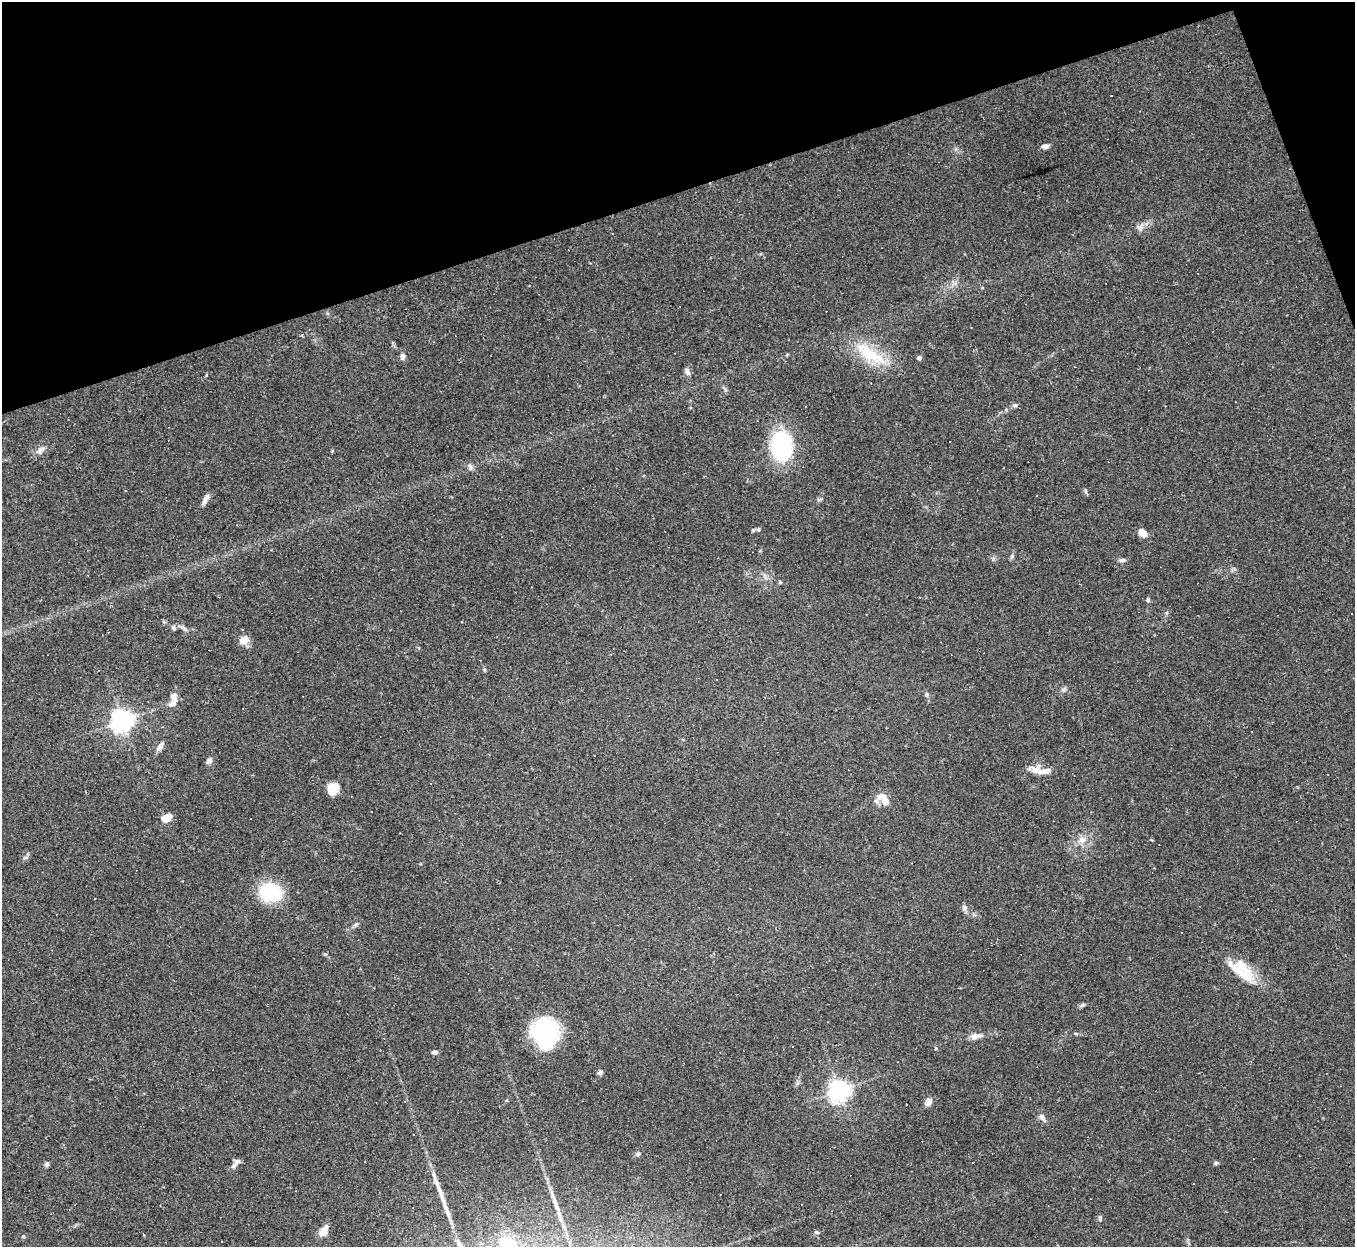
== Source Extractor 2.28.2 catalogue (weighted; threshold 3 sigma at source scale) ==
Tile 3 of 4 x 4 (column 3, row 1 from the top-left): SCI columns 2707-4059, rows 4007-5251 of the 5412 x 5396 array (HDU 1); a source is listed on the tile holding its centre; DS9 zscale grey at full resolution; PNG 1357 x 1249 px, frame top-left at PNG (2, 2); no overlay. Shown black and unused: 17% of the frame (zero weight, under 2 of 3 exposures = <1% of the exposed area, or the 3 px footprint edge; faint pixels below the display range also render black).
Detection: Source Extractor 2.28.2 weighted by HDU 2 'WHT'; one run over the whole footprint, this tile lists its part. Background 0.0861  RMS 0.0075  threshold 0.0339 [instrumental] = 3 sigma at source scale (4.5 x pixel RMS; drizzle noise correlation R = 1.50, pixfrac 1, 0.05/0.05 arcsec/px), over >= 5 px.
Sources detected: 96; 1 inside a brighter object's white glare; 28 cosmic-ray / hot-pixel residue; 2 long thin detections or spike segments (spike, bleed or trail) — not listed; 4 inside a brighter listed object's ellipse — not listed separately; the other 61 listed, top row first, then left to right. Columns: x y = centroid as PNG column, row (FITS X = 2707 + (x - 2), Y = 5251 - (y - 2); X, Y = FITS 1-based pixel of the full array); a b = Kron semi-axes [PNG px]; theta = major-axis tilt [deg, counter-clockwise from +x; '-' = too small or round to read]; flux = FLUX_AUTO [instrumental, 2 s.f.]
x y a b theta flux
1045 146 8 5 2 3.6
1140 227 14 6 67 3.2
612 233 3 3 - 3.5
870 354 50 17 -32 34
403 356 6 6 - 3.1
919 358 4 4 - 2.7
687 372 7 7 - 2.9
1015 405 8 5 1 1.7
805 406 3 3 - 2.3
782 446 27 19 -88 78
41 450 12 8 38 4
470 467 8 4 82 1.7
1086 492 8 3 -71 1.1
205 499 15 5 64 3.8
819 499 7 4 18 1.1
759 529 5 5 - 1.2
753 530 5 4 - 1
1143 533 8 6 -45 8.1
1012 556 6 6 - 1.4
1122 560 10 5 5 2
780 582 5 4 - 0.87
531 587 2 2 - 0.46
919 597 3 3 - 5.2
1148 600 5 4 - 1.3
174 628 7 5 -52 1.4
244 640 12 9 23 7.2
927 695 6 6 - 1.6
174 696 15 8 -85 5.4
123 720 7 7 - 560
160 746 10 6 53 4.2
209 761 6 6 - 3.6
1037 770 13 11 -12 7.1
333 788 13 12 - 10
884 800 17 8 -49 11
166 818 9 6 23 11
1082 840 11 9 -10 5.6
270 892 24 17 -14 48
964 908 9 7 -75 2.4
1241 965 36 13 -43 18
1083 1005 8 5 26 1.4
544 1031 27 26 - 72
1076 1034 6 3 -20 0.87
975 1036 13 7 9 5.2
793 1047 2 2 - 0.72
936 1048 6 3 -71 0.75
434 1052 7 4 1 2.2
600 1072 7 6 - 1.7
839 1090 7 7 - 480
405 1101 3 2 - 0.69
928 1102 9 7 49 4.8
1042 1117 10 7 -36 3.2
638 1153 7 6 - 1.7
364 1161 3 2 - 0.9
1216 1163 6 4 2 1.6
47 1164 7 5 50 1.6
234 1166 11 7 46 3.4
1193 1184 3 2 - 0.54
802 1204 3 3 - 11
323 1232 13 10 60 6.3
816 1232 6 5 - 1.3
506 1244 21 19 -3 18
Isophote crosses this tile's border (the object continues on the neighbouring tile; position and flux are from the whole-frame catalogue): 1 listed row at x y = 506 1244
Unlisted compact peaks at least as high as the median listed source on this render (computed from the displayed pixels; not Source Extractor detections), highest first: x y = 1100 1217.